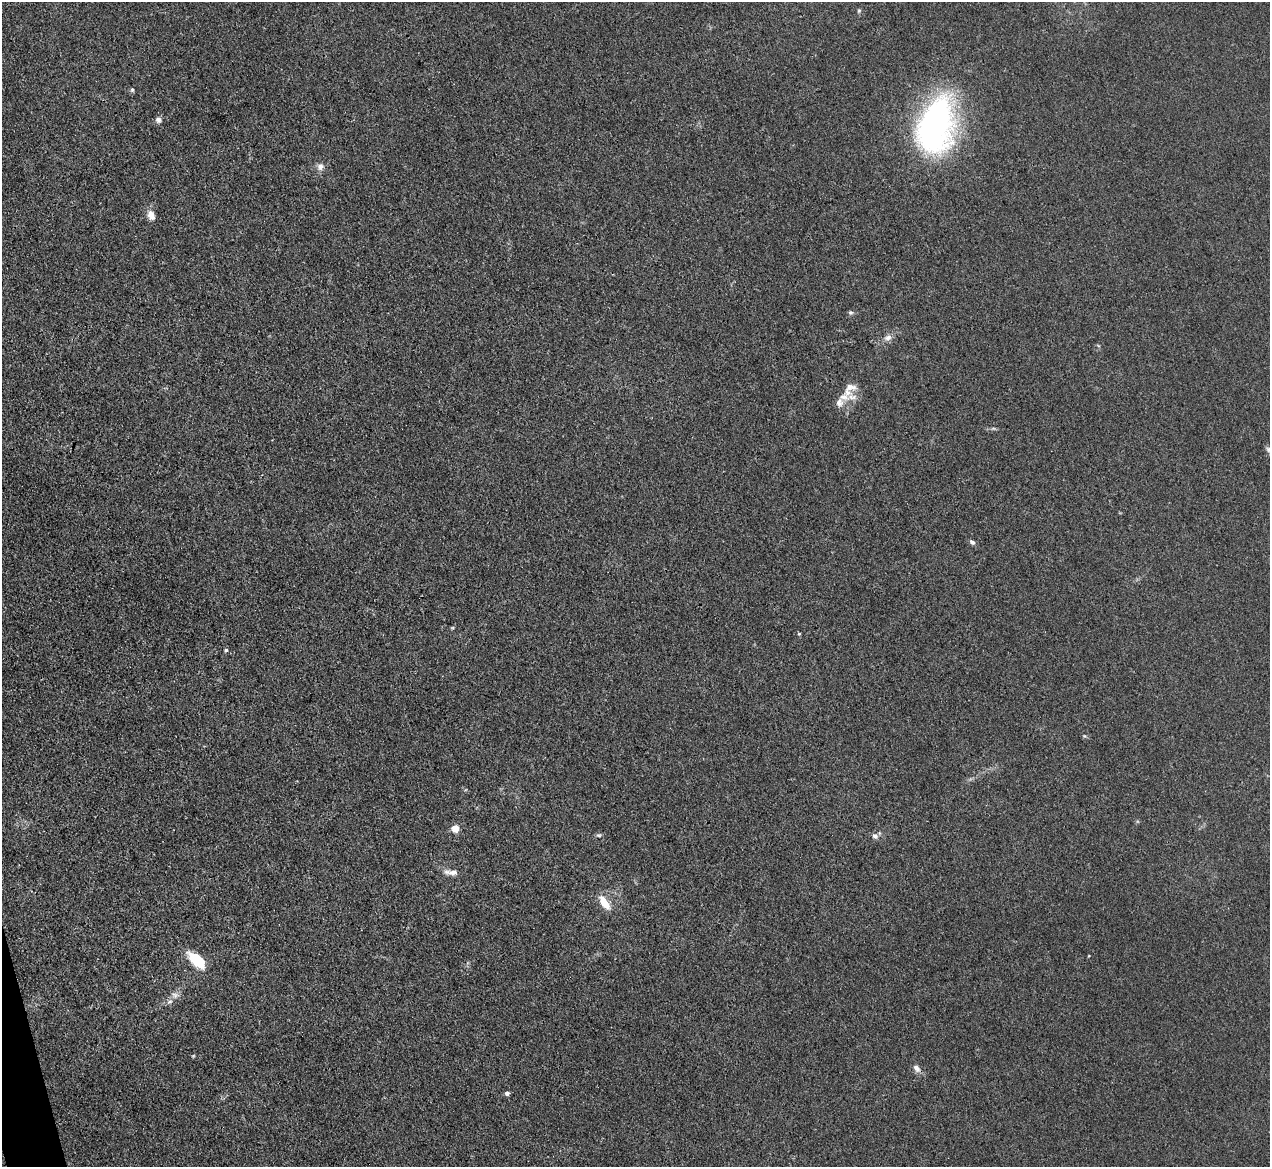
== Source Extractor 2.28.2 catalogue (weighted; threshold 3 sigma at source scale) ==
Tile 7 of 4 x 4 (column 3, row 2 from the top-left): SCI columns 2539-3806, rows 2470-3634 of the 5075 x 5060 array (HDU 1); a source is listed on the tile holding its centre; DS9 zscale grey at full resolution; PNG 1272 x 1169 px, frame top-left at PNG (2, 2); no overlay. Shown black and unused: <1% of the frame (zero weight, under 3 of 4 exposures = <1% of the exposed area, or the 3 px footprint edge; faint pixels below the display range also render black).
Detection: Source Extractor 2.28.2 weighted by HDU 2 'WHT'; one run over the whole footprint, this tile lists its part. Background 0.0195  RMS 0.0047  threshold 0.021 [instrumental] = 3 sigma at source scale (4.5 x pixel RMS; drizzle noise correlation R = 1.50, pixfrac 1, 0.05/0.05 arcsec/px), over >= 5 px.
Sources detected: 28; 3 inside a brighter listed object's ellipse — not listed separately; the other 25 listed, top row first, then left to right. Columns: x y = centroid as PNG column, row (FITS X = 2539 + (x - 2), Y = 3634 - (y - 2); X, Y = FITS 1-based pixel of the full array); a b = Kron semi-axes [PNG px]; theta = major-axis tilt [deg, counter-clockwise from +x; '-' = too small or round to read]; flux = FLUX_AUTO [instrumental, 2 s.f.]
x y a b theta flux
859 11 6 5 - 0.67
132 90 6 5 - 0.76
158 120 8 7 - 1.6
936 125 56 34 77 140
320 167 10 9 - 2.4
151 215 13 8 -70 3.5
851 313 7 6 - 0.88
888 338 11 7 16 2.2
850 387 17 8 1 3.2
852 397 17 8 3 3.7
1269 449 8 7 - 1.3
972 542 8 5 -36 1.2
799 634 4 4 - 0.46
226 650 5 4 - 0.75
455 828 5 5 - 10
599 835 7 5 -7 0.83
875 836 8 7 - 1.7
451 872 19 6 -3 2.9
604 902 17 8 -53 7.5
197 960 18 9 -42 19
175 995 10 7 -18 2.1
170 1002 9 5 36 1.5
193 1056 5 3 - 0.41
916 1068 11 6 -52 2.4
507 1093 5 4 - 1.3
Isophote crosses this tile's border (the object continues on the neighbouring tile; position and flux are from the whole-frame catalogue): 1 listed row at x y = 1269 449